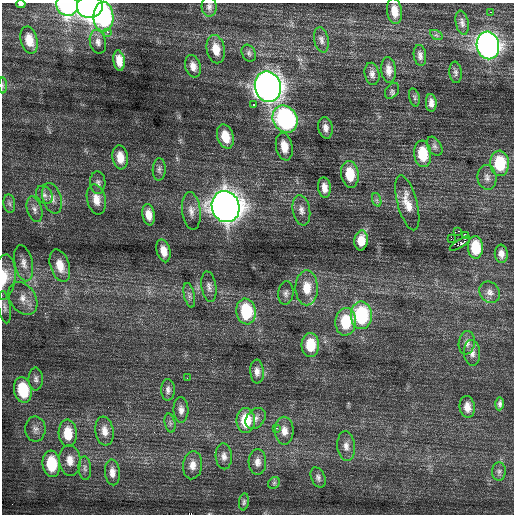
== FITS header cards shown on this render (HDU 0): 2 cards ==
NAXIS1  =                  512 / Axis length
NAXIS2  =                  512 / Axis length

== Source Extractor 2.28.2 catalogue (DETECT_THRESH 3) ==
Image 512 x 512 px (HDU 0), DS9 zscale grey, 1 PNG px = 1 image px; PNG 516 x 516 px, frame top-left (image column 1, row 512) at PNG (2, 3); each listed source drawn as its Kron ellipse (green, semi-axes under 4 px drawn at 4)
Background 0.788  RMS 0.82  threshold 2.45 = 3 sigma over >= 5 px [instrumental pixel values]
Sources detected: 104; all 104 listed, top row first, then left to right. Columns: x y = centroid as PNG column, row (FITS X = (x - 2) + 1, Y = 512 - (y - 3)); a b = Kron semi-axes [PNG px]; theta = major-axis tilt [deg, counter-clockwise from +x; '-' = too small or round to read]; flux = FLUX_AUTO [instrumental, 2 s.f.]
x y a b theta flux
21 4 5 3 - 120
67 5 11 10 - 7400
90 7 13 11 6 31000
209 7 10 7 -87 200
394 11 13 7 -81 580
490 12 3 2 - 79
103 17 15 10 -89 6600
462 23 12 6 -79 210
107 32 2 2 - 350
436 35 7 4 -31 100
29 40 14 8 -77 790
321 40 12 7 -78 230
98 42 12 8 -77 270
488 45 14 11 -78 28000
216 49 14 9 -79 790
249 53 9 6 -62 160
420 55 10 6 -82 230
119 61 10 5 -81 610
193 66 11 7 -72 380
389 70 13 7 -86 390
455 72 11 6 -83 170
372 74 11 7 -80 250
3 86 8 4 -90 96
268 87 15 13 -76 48000
392 91 9 6 53 120
414 97 9 5 -77 120
431 103 9 5 -86 290
254 105 3 3 - 180
285 119 14 11 -56 10000
325 128 11 7 -79 290
225 136 12 8 -73 1000
284 146 14 8 -79 710
434 146 10 6 -58 200
423 154 13 8 -85 1700
120 157 12 7 -82 690
500 163 13 9 -87 2300
159 169 11 6 88 190
350 174 13 8 -82 1400
487 177 12 9 -82 310
98 183 11 7 -87 220
324 188 10 6 -82 430
44 195 10 7 -57 260
52 198 16 9 -73 430
96 199 15 9 -77 620
377 200 7 4 -71 120
9 203 9 6 -82 170
407 203 28 10 -75 850
226 207 16 14 -72 65000
34 209 13 7 -74 280
301 210 15 8 -80 360
191 211 19 9 -84 450
148 215 11 6 -80 520
458 231 2 2 - 2000
465 235 2 2 - 12000
451 239 4 2 - 94000
361 240 10 7 83 800
460 244 12 4 32 500
475 247 11 7 -88 1800
163 251 12 6 -75 520
501 254 9 6 -83 310
24 263 18 9 -78 450
60 266 17 9 -72 790
4 277 22 11 84 1000
209 287 15 7 -81 280
307 288 17 11 -90 1100
490 292 11 9 -49 320
286 293 12 7 83 230
189 295 12 5 -77 200
23 298 18 13 -57 640
5 307 16 6 -81 250
246 312 13 9 -80 3100
361 315 14 10 -90 4200
346 322 14 10 87 1900
467 343 12 8 82 290
310 345 12 8 -90 1500
472 353 13 8 -86 300
257 372 12 6 -86 310
187 378 2 2 - 27
36 379 11 7 90 210
23 390 13 8 -79 2500
168 390 10 7 90 210
500 404 6 3 86 150
467 407 11 7 -82 450
181 410 12 7 -89 320
255 419 12 8 50 320
246 420 12 9 90 1900
170 423 9 5 -77 150
276 428 2 2 - 180
35 429 12 10 89 340
104 431 14 9 -81 530
284 431 14 9 -88 470
68 433 14 9 -87 1200
346 446 15 9 -84 390
224 456 13 8 -87 330
70 460 15 10 -84 600
257 462 13 8 -89 390
51 464 13 8 -85 2300
193 465 14 9 83 500
85 468 12 6 -86 210
499 471 9 7 86 170
112 472 13 7 -86 410
318 477 10 6 -65 190
274 483 6 5 - 95
244 502 8 5 82 120
At the frame edge (FLAGS 8, measured only in part): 5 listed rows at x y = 21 4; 67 5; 90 7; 3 86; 4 277